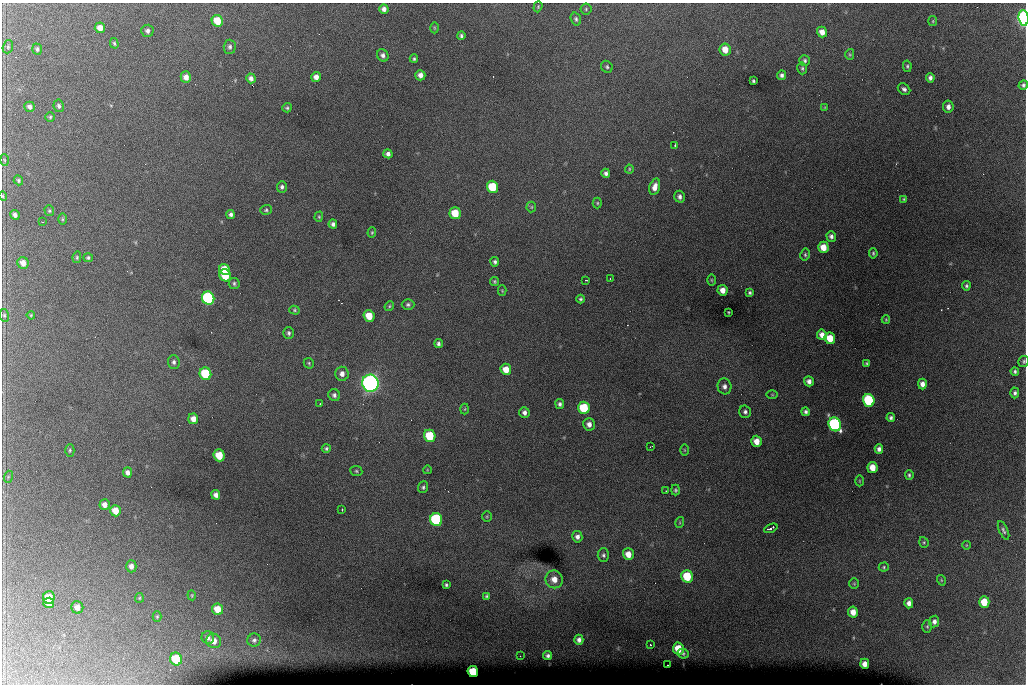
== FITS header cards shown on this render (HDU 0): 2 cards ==
NAXIS1  =                 1024 /fastest changing axis
NAXIS2  =                  682 /next to fastest changing axis

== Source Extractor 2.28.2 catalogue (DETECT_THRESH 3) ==
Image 1024 x 682 px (HDU 0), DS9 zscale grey, 1 PNG px = 1 image px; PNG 1028 x 686 px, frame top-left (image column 1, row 682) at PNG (2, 3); each listed source drawn as its Kron ellipse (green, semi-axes under 4 px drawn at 4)
Background 5920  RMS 50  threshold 150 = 3 sigma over >= 5 px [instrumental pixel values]
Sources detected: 188; all 188 listed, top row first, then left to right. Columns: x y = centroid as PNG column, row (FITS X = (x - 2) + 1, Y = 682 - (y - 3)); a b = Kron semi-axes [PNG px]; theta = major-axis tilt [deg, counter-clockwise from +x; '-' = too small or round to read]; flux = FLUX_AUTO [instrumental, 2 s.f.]
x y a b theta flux
538 7 6 4 71 4.0e+03
384 9 5 4 - 1.5e+04
586 9 5 5 - 5.1e+03
1024 18 8 5 -85 8.5e+05
576 19 6 5 - 6.9e+03
217 21 6 5 - 7.4e+04
933 21 5 4 - 3.6e+03
100 28 5 5 - 2.9e+04
434 28 5 3 - 3.2e+03
147 31 6 6 - 9.9e+03
822 32 5 5 - 2.5e+04
461 36 4 3 - 6.3e+03
114 43 5 4 - 4.5e+03
8 47 7 5 72 6.3e+03
230 47 7 6 - 9.0e+03
37 49 5 5 - 7.3e+03
725 49 6 5 - 3.9e+04
850 54 5 4 - 4.6e+03
383 55 6 5 - 1.2e+04
414 59 4 3 - 5.3e+03
805 60 5 5 - 7.1e+03
907 66 5 4 - 5.8e+03
607 67 6 5 - 6.4e+03
802 68 6 4 -77 5.7e+03
420 75 5 5 - 1.8e+04
782 75 5 4 - 9.5e+03
186 77 6 5 - 2.2e+04
316 77 5 4 - 2.0e+04
251 78 5 4 - 1.4e+04
930 78 5 4 - 1.0e+04
753 81 3 3 - 5.1e+03
1023 85 5 4 - 7.5e+03
904 89 7 5 -36 1.0e+04
59 106 6 5 - 8.2e+03
30 107 5 5 - 1.1e+04
825 107 4 3 - 3.2e+03
948 107 6 5 - 1.6e+04
287 108 5 4 - 5.6e+03
50 117 5 5 - 4.8e+03
675 146 3 2 - 7.1e+03
388 154 4 4 - 1.2e+04
4 160 5 3 - 3.9e+03
629 169 4 4 - 3.6e+03
606 173 4 4 - 9.6e+03
18 180 5 4 - 5.6e+03
282 187 5 5 - 8.8e+03
492 187 6 5 - 1.6e+05
655 187 8 5 76 2.3e+04
3 196 4 3 - 3.4e+03
680 197 6 5 - 1.1e+04
904 199 4 3 - 3.3e+03
597 203 5 4 - 4.2e+03
531 207 5 5 - 4.7e+03
266 210 6 5 - 5.6e+03
49 211 5 5 - 4.8e+03
455 213 6 5 - 8.8e+04
231 214 4 4 - 9.8e+03
15 215 5 4 - 1.1e+04
319 217 5 4 - 4.0e+03
62 219 6 4 90 4.7e+03
42 222 2 2 - 2.2e+03
333 224 4 4 - 9.9e+03
372 233 5 4 - 3.9e+03
831 236 5 4 - 1.1e+04
823 247 6 5 - 4.3e+04
873 253 5 3 - 4.9e+03
805 255 6 4 79 5.8e+03
77 257 6 4 78 4.4e+03
88 258 5 4 - 5.8e+03
495 262 5 4 - 7.8e+03
23 263 6 5 - 2.3e+04
225 269 6 5 - 5.5e+04
225 275 6 5 - 1.0e+05
610 278 3 2 - 2.1e+03
586 280 3 2 - 3.3e+03
711 280 6 4 -89 3.9e+03
494 281 4 4 - 4.9e+03
234 283 5 5 - 6.8e+03
966 286 4 4 - 6.4e+03
723 290 5 5 - 2.6e+04
502 291 5 4 - 3.5e+03
750 293 3 3 - 5.7e+03
208 298 6 6 - 6.6e+05
580 299 4 4 - 5.9e+03
408 304 6 5 - 7.5e+03
389 306 5 4 - 4.5e+03
294 310 5 4 - 4.5e+03
728 312 3 2 - 2.9e+03
4 315 6 5 - 5.8e+03
31 315 4 3 - 3.6e+03
369 316 6 5 - 6.5e+04
886 320 4 3 - 3.3e+03
289 333 6 5 - 8.1e+03
822 335 5 5 - 2.2e+04
830 338 6 5 - 6.3e+04
438 344 4 4 - 8.1e+03
1024 361 6 5 - 5.7e+03
174 362 7 6 - 9.7e+03
309 363 5 5 - 4.7e+03
867 363 3 3 - 4.5e+03
506 369 5 5 - 4.4e+04
1015 371 4 3 - 6.3e+03
205 374 6 5 - 1.9e+05
342 374 7 6 - 1.9e+04
809 381 5 4 - 1.5e+04
370 383 8 8 - 1.9e+06
922 384 5 4 - 1.8e+04
724 386 8 7 - 1.5e+04
1015 393 5 4 - 8.1e+03
334 395 6 6 - 9.7e+03
772 395 5 3 - 3.5e+03
869 400 6 5 - 2.7e+05
320 404 2 2 - 2.6e+03
560 404 5 4 - 8.3e+03
584 408 6 5 - 1.8e+05
465 409 5 3 - 3.3e+03
524 412 5 5 - 1.3e+04
745 412 6 6 - 9.9e+03
806 412 4 4 - 8.4e+03
891 418 4 4 - 8.7e+03
193 419 5 5 - 2.4e+04
589 424 6 5 - 1.7e+04
835 424 7 6 - 7.7e+05
430 436 6 5 - 1.5e+05
757 441 5 5 - 3.5e+04
651 446 4 2 - 1.9e+03
326 448 4 4 - 5.9e+03
879 449 5 4 - 1.2e+04
70 450 6 4 90 5.1e+03
684 450 6 3 -89 3.4e+03
219 455 6 5 - 7.4e+04
872 467 5 5 - 4.4e+04
427 470 4 3 - 2.6e+03
356 471 6 5 - 5.1e+03
127 472 5 4 - 1.4e+04
909 475 5 3 - 5.7e+03
8 477 6 4 73 4.3e+03
859 481 5 3 - 3.0e+03
423 487 6 5 - 6.8e+03
675 490 5 4 - 5.2e+03
666 491 3 2 - 1.7e+03
216 495 5 4 - 1.4e+04
105 505 5 5 - 1.7e+04
342 510 3 2 - 2.9e+03
115 511 6 5 - 4.1e+04
487 516 5 5 - 4.6e+03
436 520 6 6 - 5.1e+05
680 522 5 3 - 3.4e+03
771 528 7 3 24 1.3e+04
1003 530 10 4 -66 8.1e+03
577 537 6 5 - 1.3e+04
924 542 5 4 - 4.5e+03
966 545 4 3 - 2.3e+03
628 554 6 5 - 3.5e+04
603 555 7 5 -89 7.9e+03
131 566 6 5 - 1.6e+04
884 567 5 4 - 4.6e+03
687 576 6 5 - 1.4e+05
554 579 9 8 - 3.2e+04
941 580 5 3 - 3.5e+03
854 584 5 5 - 4.6e+03
446 585 4 3 - 5.8e+03
192 595 5 3 - 3.4e+03
487 596 4 4 - 5.5e+03
49 597 6 6 - 5.5e+04
139 598 5 4 - 3.8e+03
984 602 6 5 - 7.7e+04
49 603 5 5 - 2.8e+04
909 603 5 4 - 1.6e+04
77 607 6 6 - 2.1e+04
218 609 6 5 - 5.5e+04
853 612 5 5 - 3.1e+04
157 617 5 4 - 4.2e+03
934 622 6 5 - 1.3e+04
927 626 6 4 -89 4.7e+03
208 638 6 6 - 1.2e+04
254 640 7 6 - 9.1e+03
579 640 5 4 - 1.2e+04
214 641 8 7 - 2.8e+04
650 645 3 2 - 2.7e+03
678 649 6 5 - 6.9e+04
683 653 5 4 - 5.5e+03
548 655 4 4 - 8.8e+03
520 656 3 2 - 2.9e+03
176 659 6 6 - 1.6e+05
865 664 5 4 - 2.1e+04
668 665 2 2 - 3.3e+03
473 672 5 5 - 1.2e+05
At the frame edge (FLAGS 8, measured only in part): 4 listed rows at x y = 1024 18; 1023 85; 3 196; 1024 361

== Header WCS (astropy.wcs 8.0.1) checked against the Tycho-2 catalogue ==
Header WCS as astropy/WCSLIB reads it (CRVAL/CRPIX/CD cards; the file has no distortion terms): RA---TAN/DEC--TAN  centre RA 07:06:07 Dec +31:10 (106.53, +31.16 deg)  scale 1.44 arcsec/px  FOV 24.5' x 16.3'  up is -93 deg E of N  parity flipped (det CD > 0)
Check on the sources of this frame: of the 60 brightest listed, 8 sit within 2.2 arcsec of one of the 15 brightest Tycho-2 stars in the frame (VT <= 12.35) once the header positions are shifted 0.06 arcsec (0.06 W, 0.02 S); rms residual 1.14 arcsec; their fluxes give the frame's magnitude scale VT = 24.99 - 2.5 log10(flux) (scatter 0.23 mag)
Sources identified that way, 8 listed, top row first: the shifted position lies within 2.2 arcsec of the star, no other Tycho-2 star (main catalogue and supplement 1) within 4.4 arcsec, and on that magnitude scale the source's flux lands within +1.5 / -3 mag of the star's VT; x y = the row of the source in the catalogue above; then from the Tycho-2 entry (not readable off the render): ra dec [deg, ICRS J2000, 3 dp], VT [Tycho-2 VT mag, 2 dp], TYC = Tycho-2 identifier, HIP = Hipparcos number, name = IAU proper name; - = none
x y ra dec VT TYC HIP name
492 187 106.458 +31.151 12.35 2438-728-1 - -
205 374 106.551 +31.041 11.84 2438-663-1 - -
370 383 106.552 +31.106 9.20 2438-180-1 - -
869 400 106.550 +31.305 11.61 2438-184-1 - -
584 408 106.559 +31.192 11.79 2438-1039-1 - -
835 424 106.562 +31.292 10.01 2438-106-1 - -
436 520 106.614 +31.135 11.36 2438-550-1 - -
473 672 106.684 +31.152 11.76 2438-931-1 - -